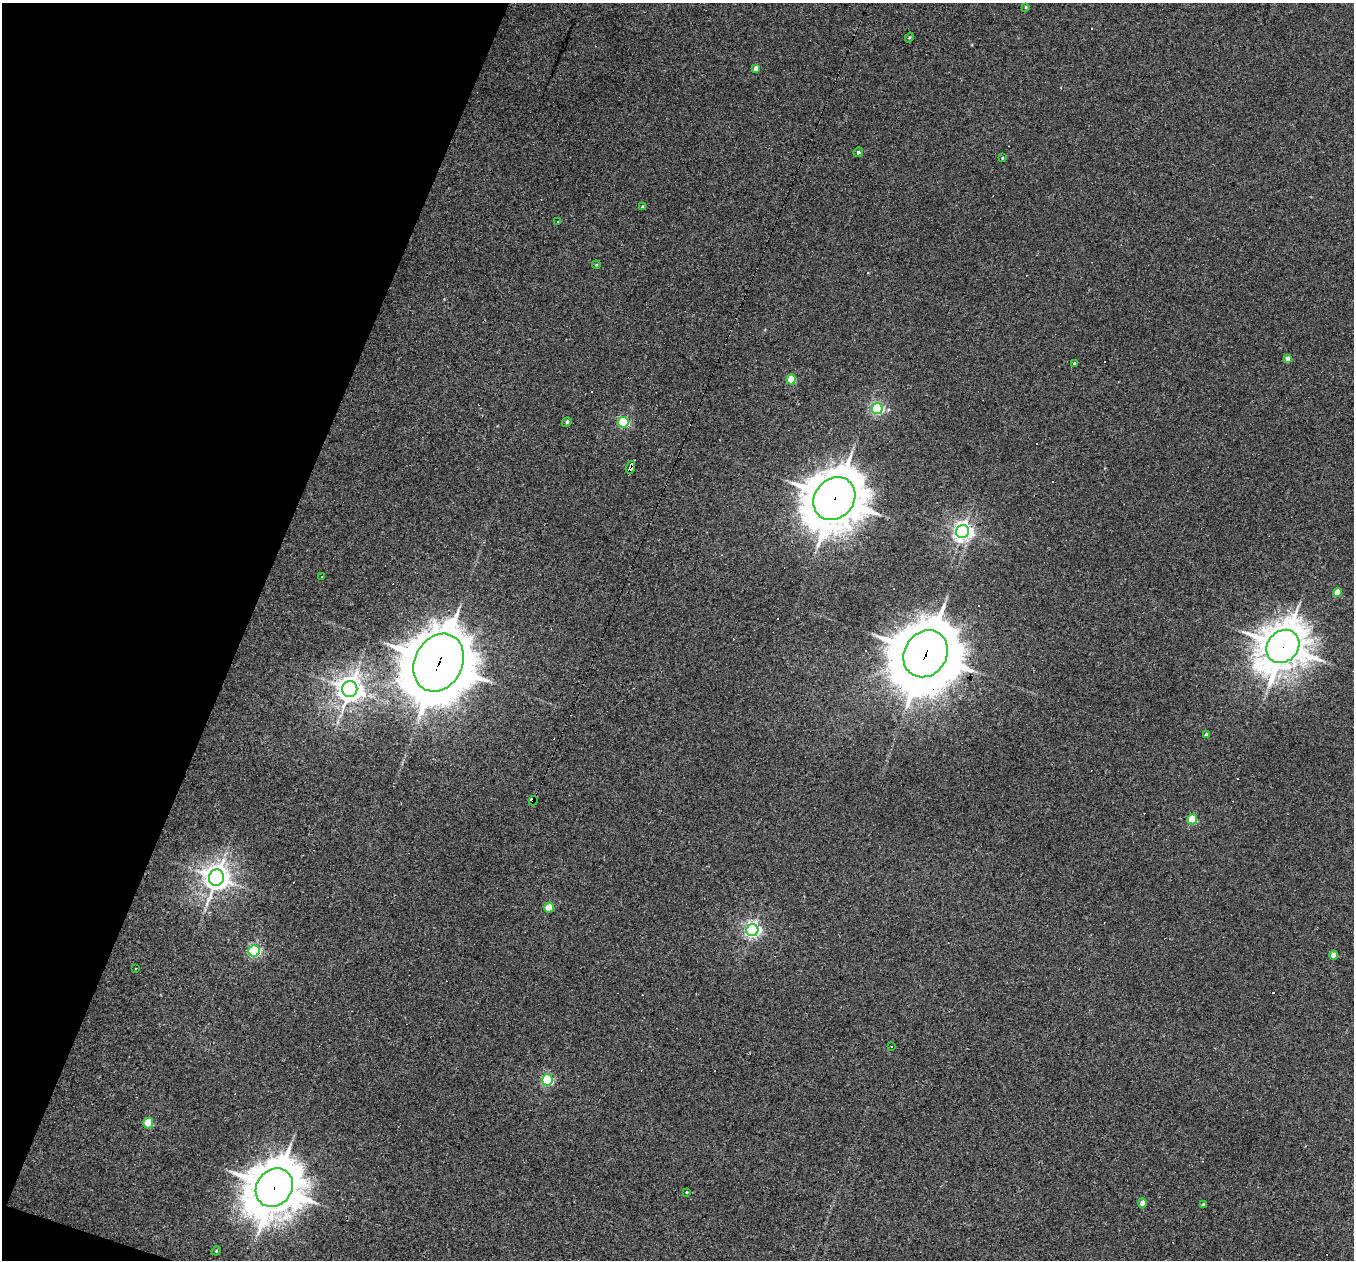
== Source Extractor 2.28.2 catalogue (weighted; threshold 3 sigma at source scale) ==
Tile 9 of 4 x 4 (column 1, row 3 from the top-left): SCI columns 1-1352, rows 1392-2649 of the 5421 x 5435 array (HDU 1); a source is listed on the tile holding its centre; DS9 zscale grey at full resolution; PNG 1356 x 1262 px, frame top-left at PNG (2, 3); each listed source drawn as its Kron ellipse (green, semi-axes under 4 px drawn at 4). Shown black and unused: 18% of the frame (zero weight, under 3 of 4 exposures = <1% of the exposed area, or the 3 px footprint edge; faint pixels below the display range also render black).
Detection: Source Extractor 2.28.2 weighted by HDU 2 'WHT'; one run over the whole footprint, this tile lists its part. Background 0.0283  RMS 0.0036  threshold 0.0162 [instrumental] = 3 sigma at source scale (4.5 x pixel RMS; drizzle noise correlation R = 1.50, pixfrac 1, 0.05/0.05 arcsec/px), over >= 5 px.
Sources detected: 60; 20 cosmic-ray / hot-pixel residue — neither listed nor drawn; the other 40 listed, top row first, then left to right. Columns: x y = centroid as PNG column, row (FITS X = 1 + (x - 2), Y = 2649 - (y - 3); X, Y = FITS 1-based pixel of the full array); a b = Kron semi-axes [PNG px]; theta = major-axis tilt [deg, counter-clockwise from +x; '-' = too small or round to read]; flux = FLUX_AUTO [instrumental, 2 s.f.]
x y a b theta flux
1025 7 4 3 - 0.38
909 38 5 3 - 0.39
756 68 4 4 - 2.1
858 152 5 4 - 0.94
1002 158 3 2 - 0.28
642 207 3 3 - 0.39
557 221 3 2 - 0.32
596 265 4 4 - 0.4
1288 359 4 4 - 2.9
1074 363 4 4 - 0.48
791 379 5 4 - 13
877 409 5 5 - 52
567 422 5 4 - 0.71
623 422 5 5 - 32
630 467 6 4 73 17
834 499 23 19 50 1500
963 531 6 6 - 180
321 576 3 3 - 1.1
1337 592 4 4 - 6
1283 646 18 15 48 960
926 654 24 21 55 2700
439 663 30 24 63 2300
350 689 8 7 - 380
1206 735 4 4 - 0.87
533 801 5 4 - 28
1192 819 5 4 - 15
216 878 8 7 - 390
549 908 5 4 - 9.3
752 930 6 6 - 110
254 951 6 5 - 49
1334 955 4 4 - 4.3
135 968 3 2 - 0.55
892 1046 3 3 - 4.1
547 1080 5 5 - 38
148 1123 5 5 - 14
274 1188 20 17 50 1300
687 1192 3 3 - 0.31
1142 1203 5 4 - 2.9
1203 1204 3 3 - 0.61
216 1251 5 3 - 0.33
Overlapping masked pixels (flux is a lower limit): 7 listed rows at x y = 630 467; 834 499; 1283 646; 926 654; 439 663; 533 801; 274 1188